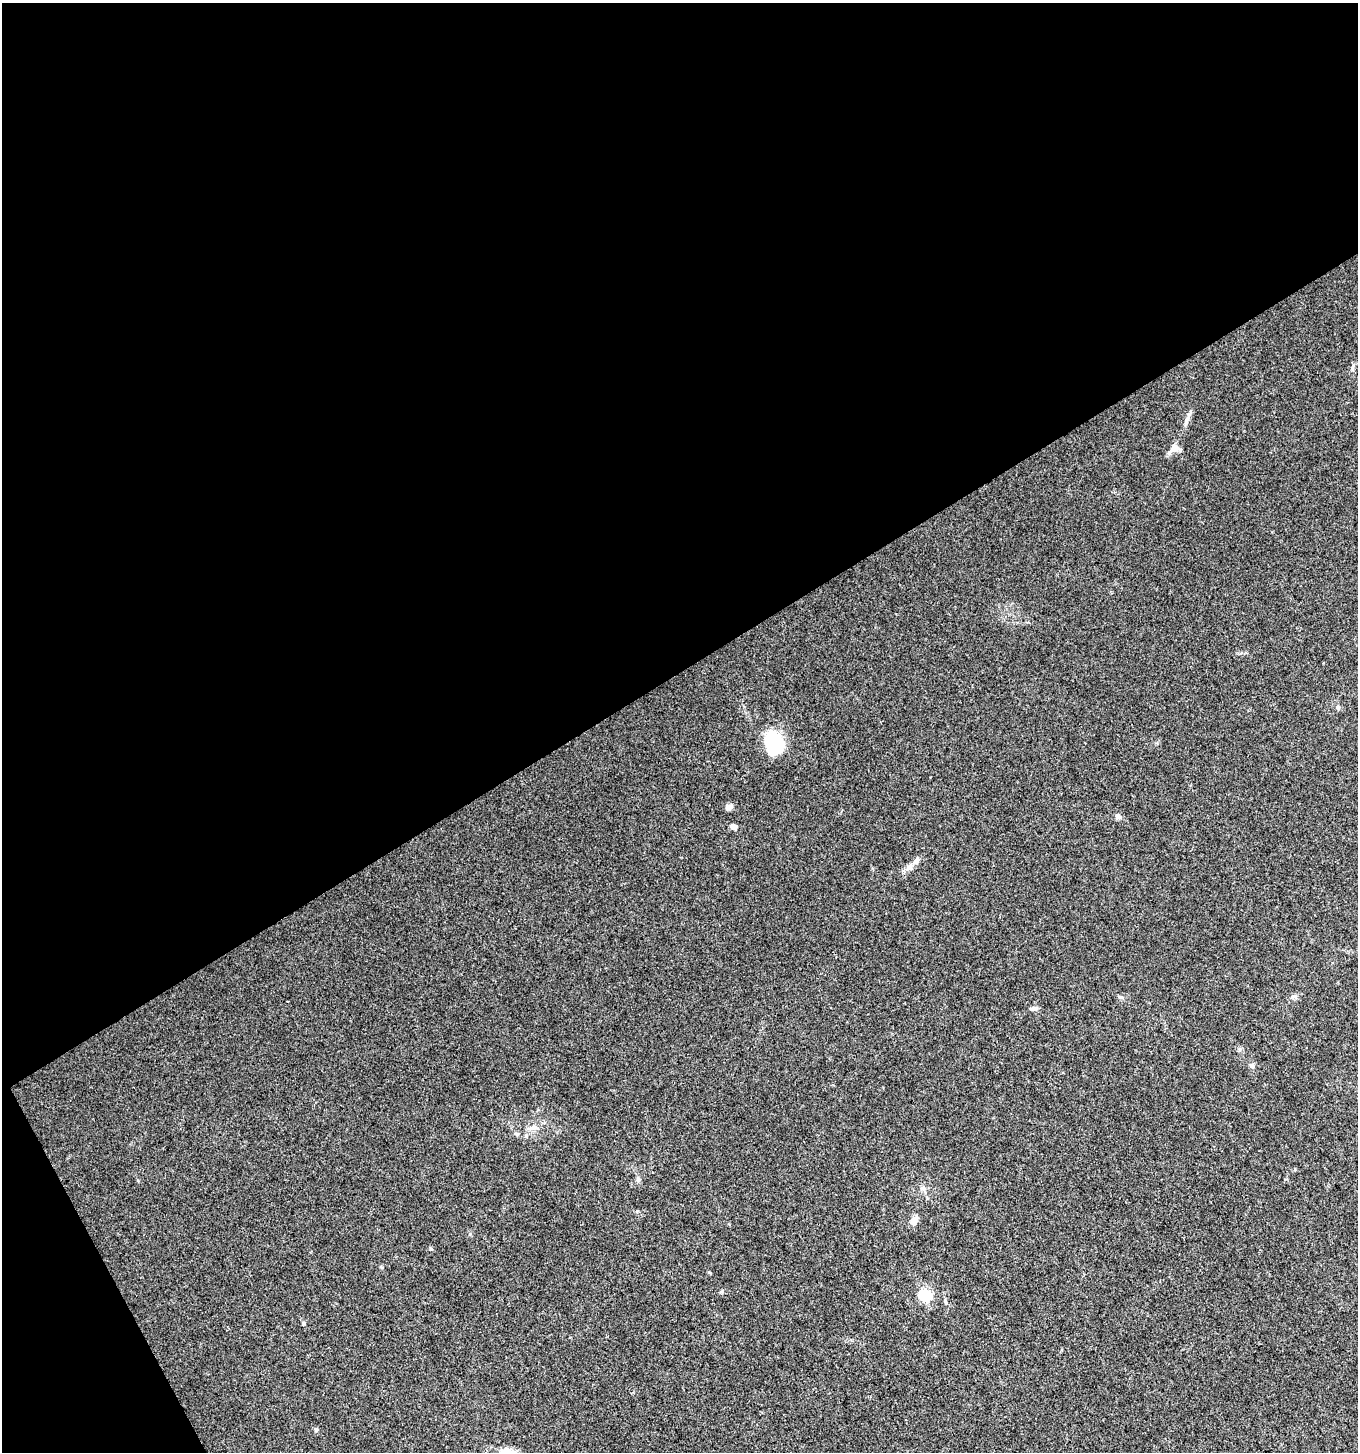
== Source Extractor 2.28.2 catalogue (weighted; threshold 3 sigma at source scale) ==
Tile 1 of 2 x 2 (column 1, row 1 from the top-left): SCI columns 63-1418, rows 1453-2902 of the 2855 x 2902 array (HDU 1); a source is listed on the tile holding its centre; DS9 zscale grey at full resolution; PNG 1360 x 1454 px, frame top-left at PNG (2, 3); no overlay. Shown black and unused: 48% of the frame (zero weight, under 3 of 4 exposures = <1% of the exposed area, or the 3 px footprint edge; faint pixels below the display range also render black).
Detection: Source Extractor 2.28.2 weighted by HDU 2 'WHT'; one run over the whole footprint, this tile lists its part. Background 0.0231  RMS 0.0045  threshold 0.0201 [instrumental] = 3 sigma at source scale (4.5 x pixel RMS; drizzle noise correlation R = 1.50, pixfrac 1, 0.0396/0.0396 arcsec/px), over >= 5 px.
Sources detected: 19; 1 inside a brighter object's white glare — not listed; the other 18 listed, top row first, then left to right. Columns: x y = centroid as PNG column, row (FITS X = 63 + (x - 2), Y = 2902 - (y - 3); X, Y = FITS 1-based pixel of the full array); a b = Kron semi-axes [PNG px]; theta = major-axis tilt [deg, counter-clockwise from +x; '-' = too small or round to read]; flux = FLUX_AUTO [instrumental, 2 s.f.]
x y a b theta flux
1352 368 10 5 89 1.1
1187 420 17 5 65 2.1
1175 448 12 10 4 3.1
1338 707 7 5 -64 0.84
775 743 26 18 -61 20
728 807 8 7 - 1.3
1118 816 7 6 - 1.5
733 827 8 6 -23 1.8
916 861 12 7 51 2.2
1033 1008 11 5 11 1.4
1252 1066 7 6 - 1.1
638 1179 7 6 - 0.95
923 1188 6 6 - 1.2
914 1220 10 9 - 2.1
431 1249 6 3 -20 0.52
722 1292 5 3 - 0.55
925 1295 6 6 - 22
304 1323 5 4 - 0.57
Unlisted compact peaks at least as high as the median listed source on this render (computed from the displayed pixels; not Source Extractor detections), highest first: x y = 316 1430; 1121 997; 470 1234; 637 1211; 382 1267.